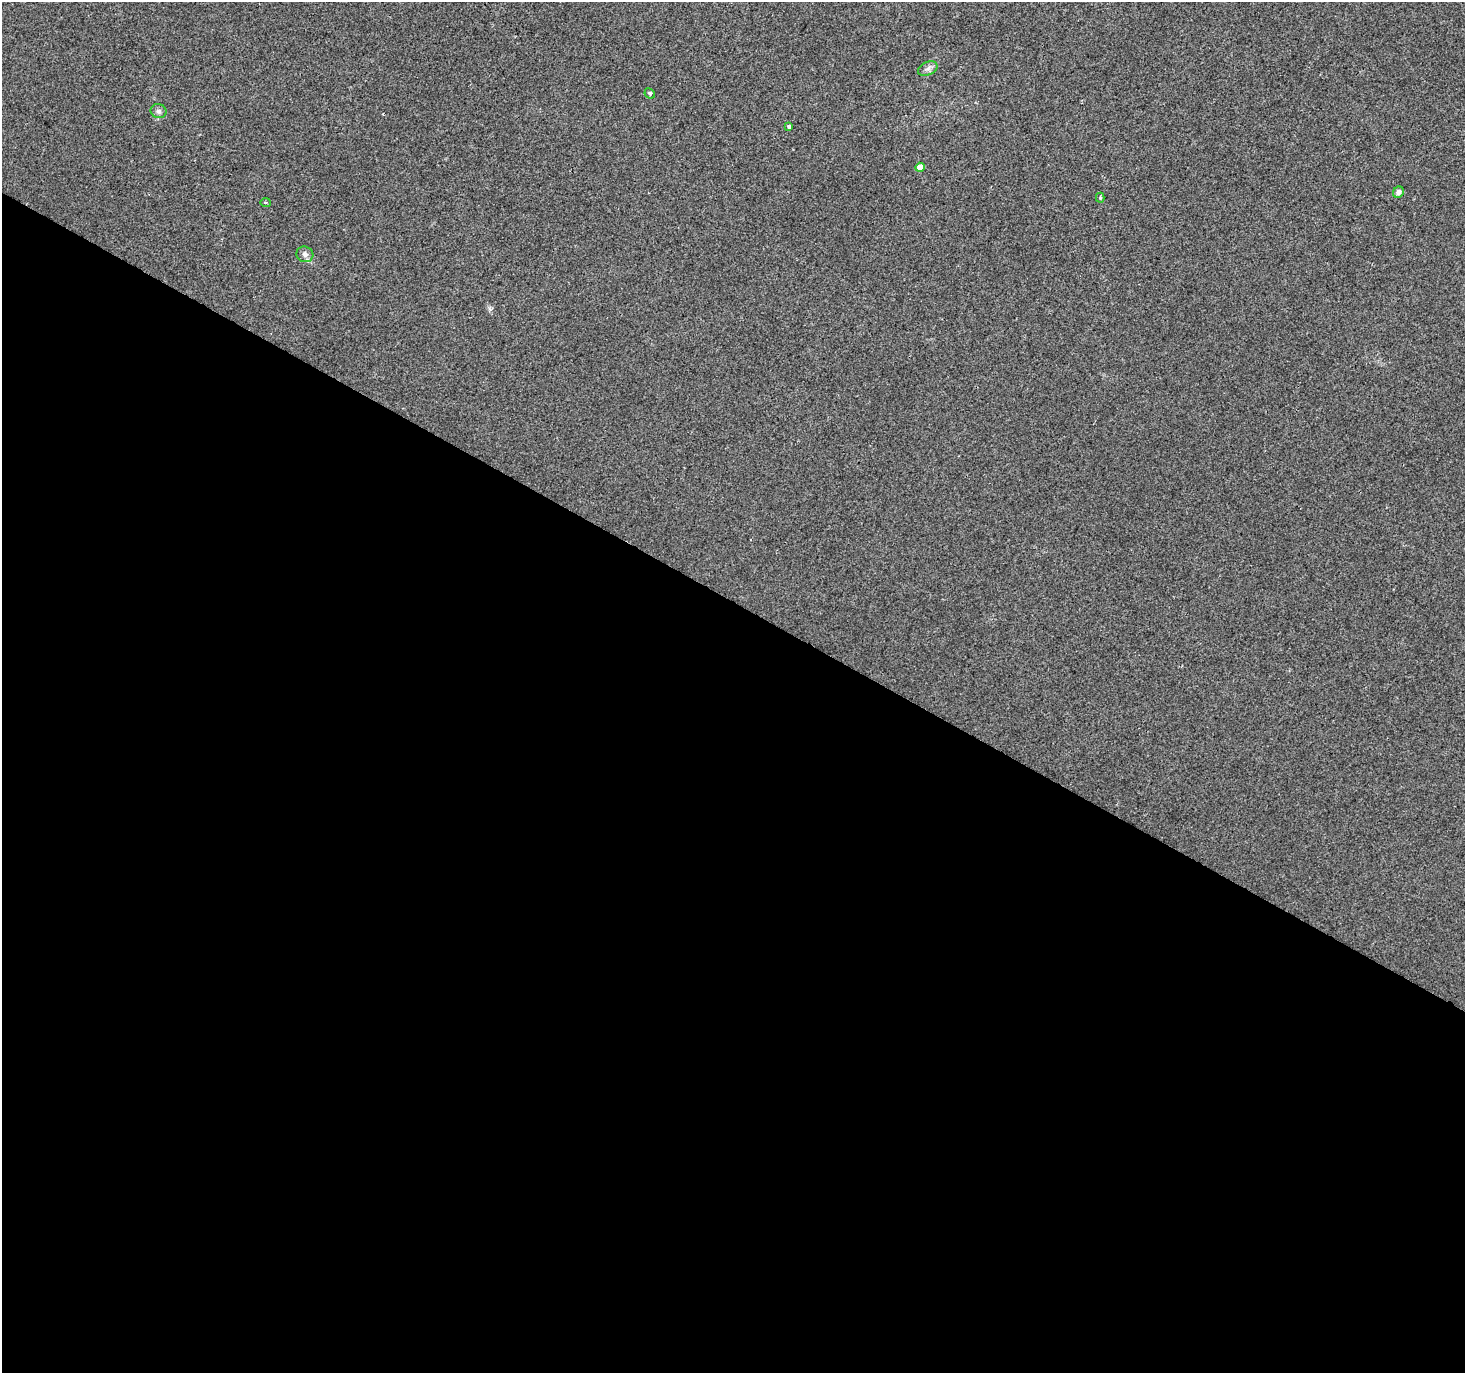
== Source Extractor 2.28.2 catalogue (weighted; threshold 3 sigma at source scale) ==
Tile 14 of 4 x 4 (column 2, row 4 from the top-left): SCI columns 1470-2932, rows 259-1629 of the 5859 x 5934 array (HDU 1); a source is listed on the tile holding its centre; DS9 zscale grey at full resolution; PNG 1467 x 1375 px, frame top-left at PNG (2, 2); each listed source drawn as its Kron ellipse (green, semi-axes under 4 px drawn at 4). Shown black and unused: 56% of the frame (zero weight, under 2 of 3 exposures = <1% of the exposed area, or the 3 px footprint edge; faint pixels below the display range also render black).
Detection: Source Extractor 2.28.2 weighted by HDU 2 'WHT'; one run over the whole footprint, this tile lists its part. Background 0.00727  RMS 0.0046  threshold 0.0209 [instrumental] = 3 sigma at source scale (4.5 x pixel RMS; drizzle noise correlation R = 1.50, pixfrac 1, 0.0396/0.0396 arcsec/px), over >= 5 px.
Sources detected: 10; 1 inside a brighter listed object's ellipse — not listed separately; the other 9 listed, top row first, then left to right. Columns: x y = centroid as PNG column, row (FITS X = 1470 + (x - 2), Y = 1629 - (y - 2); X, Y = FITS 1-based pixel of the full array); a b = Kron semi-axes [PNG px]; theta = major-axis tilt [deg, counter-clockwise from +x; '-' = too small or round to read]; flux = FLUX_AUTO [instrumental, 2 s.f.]
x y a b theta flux
928 68 10 6 24 1.7
650 93 5 4 - 0.71
158 111 8 7 - 1.4
789 126 4 3 - 0.86
920 167 5 4 - 5.4
1398 192 6 5 - 1.8
1100 198 5 4 - 0.52
266 202 5 3 - 0.52
305 254 8 7 - 1.6